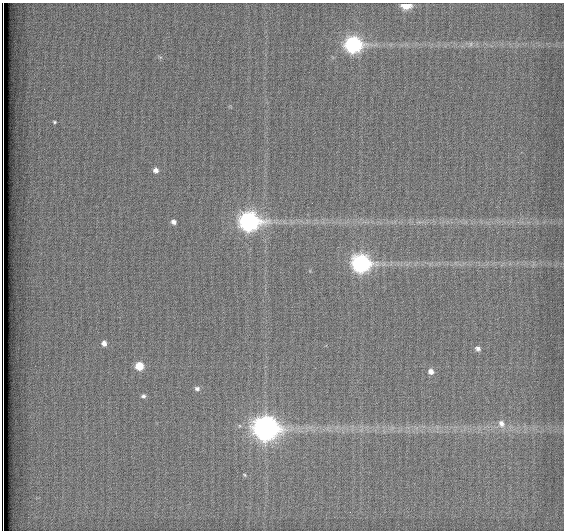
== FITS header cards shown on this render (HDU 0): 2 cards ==
NAXIS1  =                  562          / # of pixels in <axis direction>
NAXIS2  =                  528          / # of pixels in <axis direction>

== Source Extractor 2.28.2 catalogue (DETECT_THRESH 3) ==
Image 562 x 528 px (HDU 0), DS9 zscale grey, 1 PNG px = 1 image px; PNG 566 x 532 px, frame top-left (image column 1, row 528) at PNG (2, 3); no overlay
Background 1800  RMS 4.7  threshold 14.2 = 3 sigma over >= 5 px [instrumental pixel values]
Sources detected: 19; all 19 listed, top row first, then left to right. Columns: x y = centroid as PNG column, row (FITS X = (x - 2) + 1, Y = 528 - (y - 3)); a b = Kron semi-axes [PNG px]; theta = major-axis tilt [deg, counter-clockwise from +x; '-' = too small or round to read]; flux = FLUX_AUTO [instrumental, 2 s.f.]
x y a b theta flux
406 5 7 5 2 8600
353 44 9 8 - 91000
471 44 7 4 89 610
160 57 6 4 -17 460
54 122 5 4 - 460
156 170 6 6 - 1700
249 221 10 8 -5 160000
173 222 5 5 - 1300
361 264 9 8 - 120000
104 343 6 5 - 1600
478 349 6 5 - 1100
139 366 6 6 - 7900
431 371 6 6 - 1900
197 389 6 5 - 930
143 396 5 5 - 810
501 424 11 9 -64 2400
265 428 10 9 - 350000
244 475 5 4 - 380
3 528 7 2 -90 2000
At the frame edge (FLAGS 8, measured only in part): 2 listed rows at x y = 406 5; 3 528